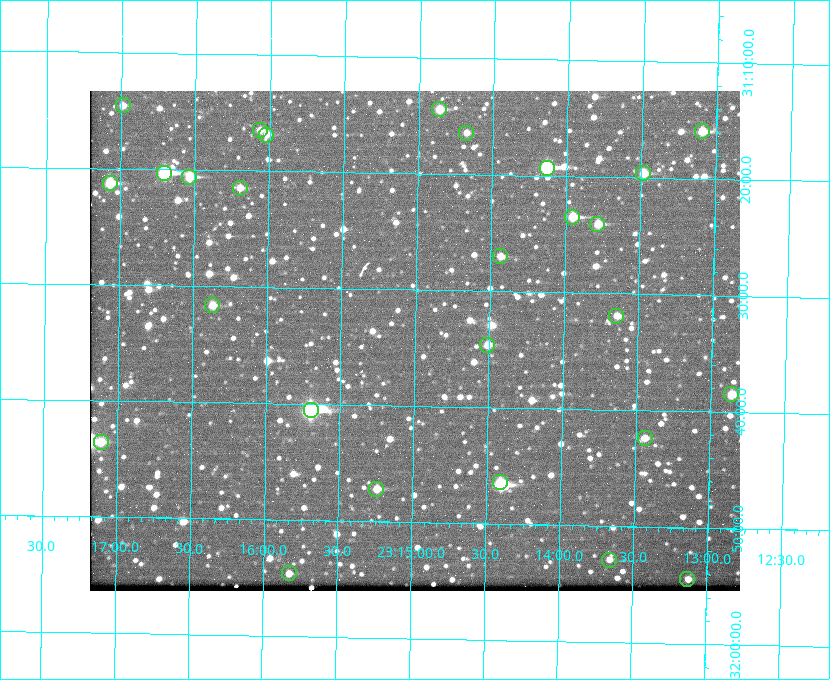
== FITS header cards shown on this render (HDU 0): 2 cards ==
NAXIS1  =                  650 / Width of table row in bytes
NAXIS2  =                  500 / Number of rows in table

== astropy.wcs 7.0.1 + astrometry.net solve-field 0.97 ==
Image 650 x 500 px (HDU 0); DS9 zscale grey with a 90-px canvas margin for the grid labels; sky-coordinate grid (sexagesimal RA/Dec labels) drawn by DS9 from the SOLVED WCS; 27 Tycho-2 reference stars matched to detected sources circled (green)
Header WCS: none
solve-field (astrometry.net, Tycho-2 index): SOLVED blind (the file carries no WCS)
Solved WCS: RA---TAN-SIP/DEC--TAN-SIP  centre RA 23:15:00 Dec +31:34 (348.75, +31.57 deg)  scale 5.17 arcsec/px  FOV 56.0' x 43.0'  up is +179 deg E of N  parity flipped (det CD > 0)
(file carries no celestial WCS; the grid is the blind solution)
Tycho-2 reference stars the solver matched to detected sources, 27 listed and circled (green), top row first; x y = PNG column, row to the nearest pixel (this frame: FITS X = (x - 90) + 1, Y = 500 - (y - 91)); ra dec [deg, ICRS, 3 dp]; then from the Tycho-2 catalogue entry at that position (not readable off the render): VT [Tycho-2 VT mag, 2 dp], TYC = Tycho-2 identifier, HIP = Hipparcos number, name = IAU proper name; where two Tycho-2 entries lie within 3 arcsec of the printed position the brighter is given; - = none
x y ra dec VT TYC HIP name
123 105 349.247 +31.243 11.65 2752-184-1 - -
439 109 348.716 +31.241 10.71 2751-1879-1 - -
260 130 349.017 +31.275 11.37 2752-138-1 - -
702 131 348.274 +31.265 10.04 2751-1349-1 - -
466 133 348.670 +31.274 11.52 2751-699-1 - -
266 135 349.005 +31.281 11.69 2752-129-1 - -
547 168 348.533 +31.321 8.95 2751-241-1 - -
164 173 349.176 +31.338 8.87 2752-38-1 - -
643 173 348.371 +31.327 10.64 2751-1121-1 - -
189 177 349.134 +31.344 10.32 2752-30-1 - -
110 183 349.268 +31.354 10.15 2752-13-1 - -
240 188 349.049 +31.358 11.45 2752-14-1 - -
572 217 348.489 +31.392 10.19 2751-871-1 - -
597 224 348.446 +31.401 10.83 2751-661-1 - -
500 256 348.609 +31.450 11.66 2751-603-1 - -
212 305 349.092 +31.527 11.51 2752-227-1 - -
616 316 348.411 +31.532 11.57 2751-1753-1 - -
487 345 348.628 +31.577 11.53 2751-2055-1 - -
731 394 348.216 +31.641 10.50 2751-2059-1 - -
311 410 348.924 +31.676 7.66 2752-472-1 114838 -
645 438 348.359 +31.706 12.06 2751-1215-1 - -
101 442 349.277 +31.726 11.07 2752-324-1 - -
500 482 348.603 +31.774 10.34 2751-877-1 - -
376 489 348.810 +31.787 10.96 2752-75-1 - -
609 560 348.416 +31.882 12.05 2755-227-1 - -
289 573 348.957 +31.910 11.45 2756-107-1 - -
687 579 348.282 +31.908 11.42 2755-221-1 - -